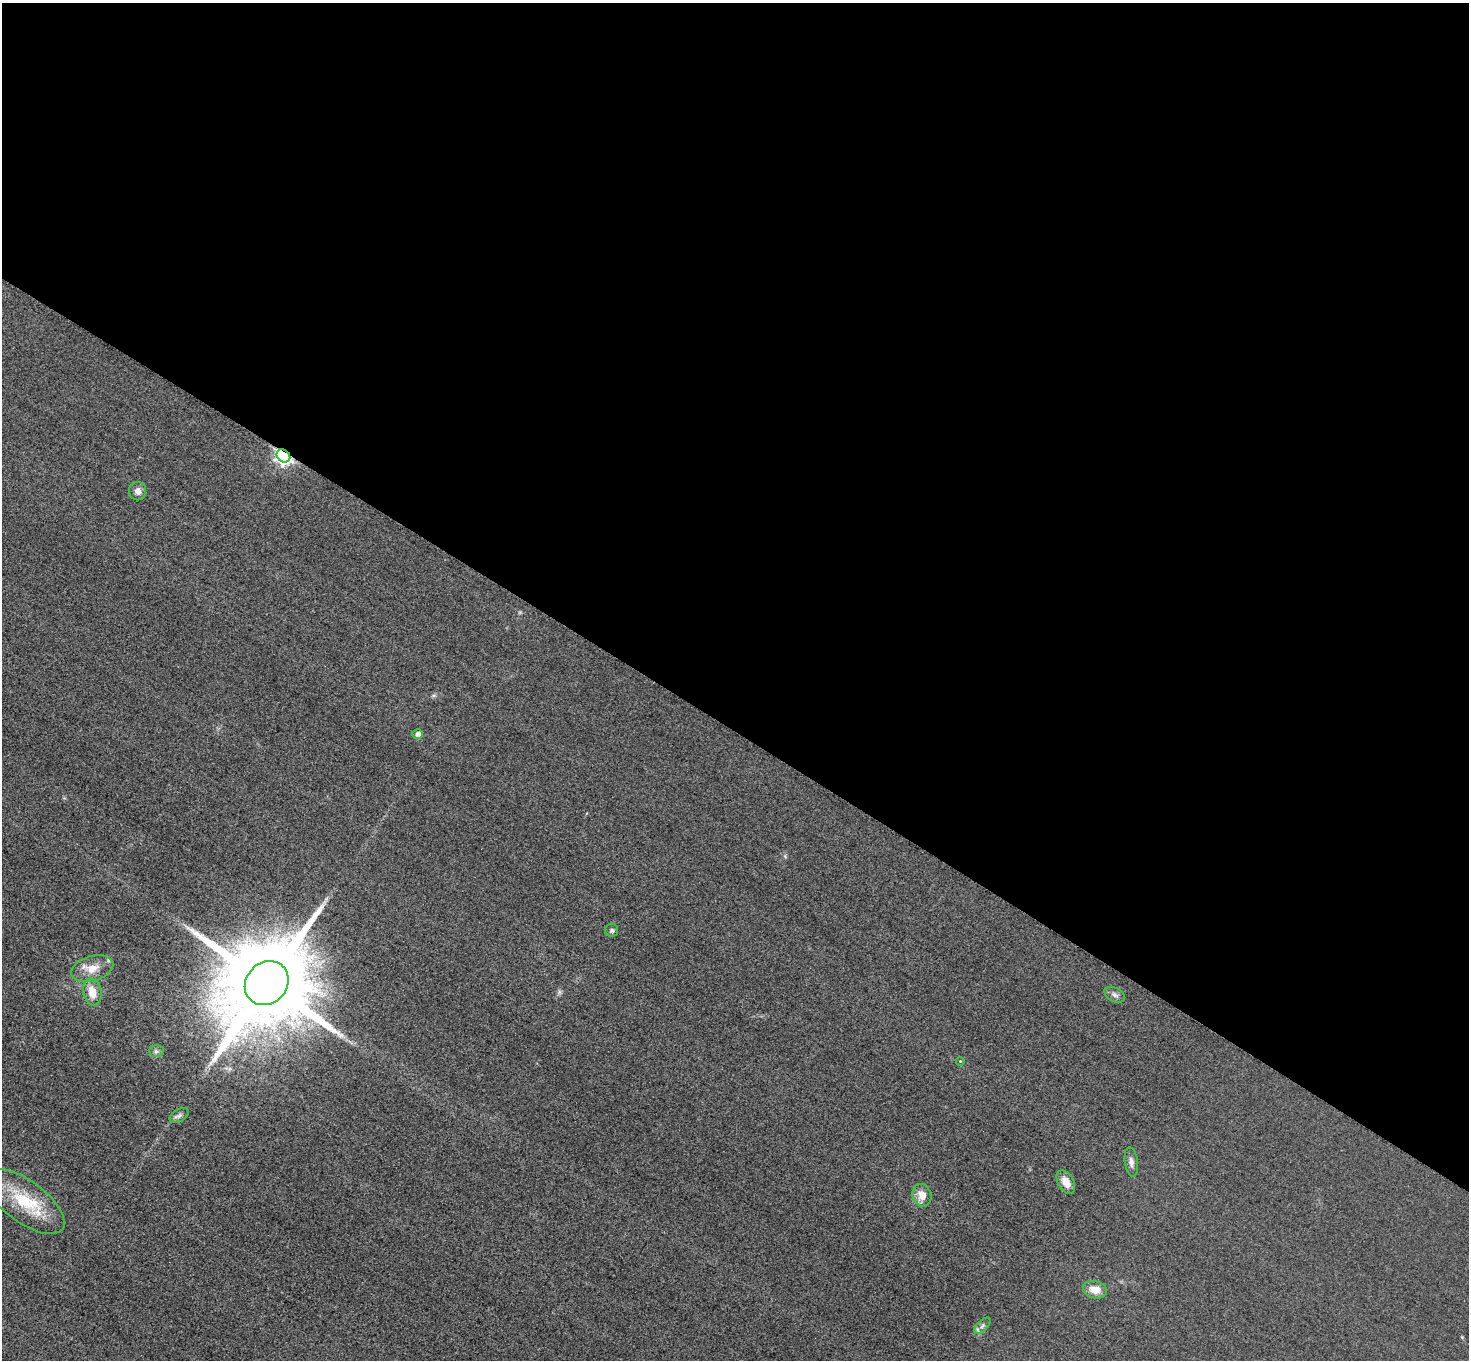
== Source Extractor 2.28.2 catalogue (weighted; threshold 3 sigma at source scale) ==
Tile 3 of 4 x 4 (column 3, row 1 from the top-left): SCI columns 2964-4430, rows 4253-5610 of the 5925 x 5930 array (HDU 1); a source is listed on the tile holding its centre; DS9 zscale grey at full resolution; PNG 1471 x 1362 px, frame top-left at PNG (2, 3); each listed source drawn as its Kron ellipse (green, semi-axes under 4 px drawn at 4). Shown black and unused: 54% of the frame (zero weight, under 3 of 4 exposures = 3% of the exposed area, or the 3 px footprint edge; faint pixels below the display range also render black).
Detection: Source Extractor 2.28.2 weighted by HDU 2 'WHT'; one run over the whole footprint, this tile lists its part. Background 0.0503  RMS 0.016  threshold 0.0727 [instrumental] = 3 sigma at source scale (4.5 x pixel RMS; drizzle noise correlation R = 1.50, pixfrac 1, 0.05/0.05 arcsec/px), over >= 5 px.
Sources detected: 20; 1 too faint to see at this stretch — neither listed nor drawn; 2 inside a brighter listed object's ellipse — not listed separately; the other 17 listed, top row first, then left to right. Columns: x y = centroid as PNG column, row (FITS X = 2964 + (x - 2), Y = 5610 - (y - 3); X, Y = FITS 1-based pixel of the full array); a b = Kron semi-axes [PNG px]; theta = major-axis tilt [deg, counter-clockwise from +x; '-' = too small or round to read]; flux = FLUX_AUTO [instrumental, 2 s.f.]
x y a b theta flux
283 456 7 6 - 530
138 491 9 8 - 8.4
418 734 5 5 - 9.5
612 930 7 6 - 3.8
92 969 22 12 16 25
267 983 23 20 46 41000
92 992 13 9 -76 25
1115 995 11 6 -27 5.8
156 1051 7 6 - 3.6
960 1061 4 3 - 1.2
179 1116 10 6 31 5
1131 1162 15 6 -82 7.6
1066 1182 13 7 -60 17
922 1195 11 9 -72 18
25 1201 47 21 -36 86
1095 1290 12 8 -13 19
982 1326 10 5 45 4.8
Overlapping masked pixels (flux is a lower limit): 1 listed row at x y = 283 456